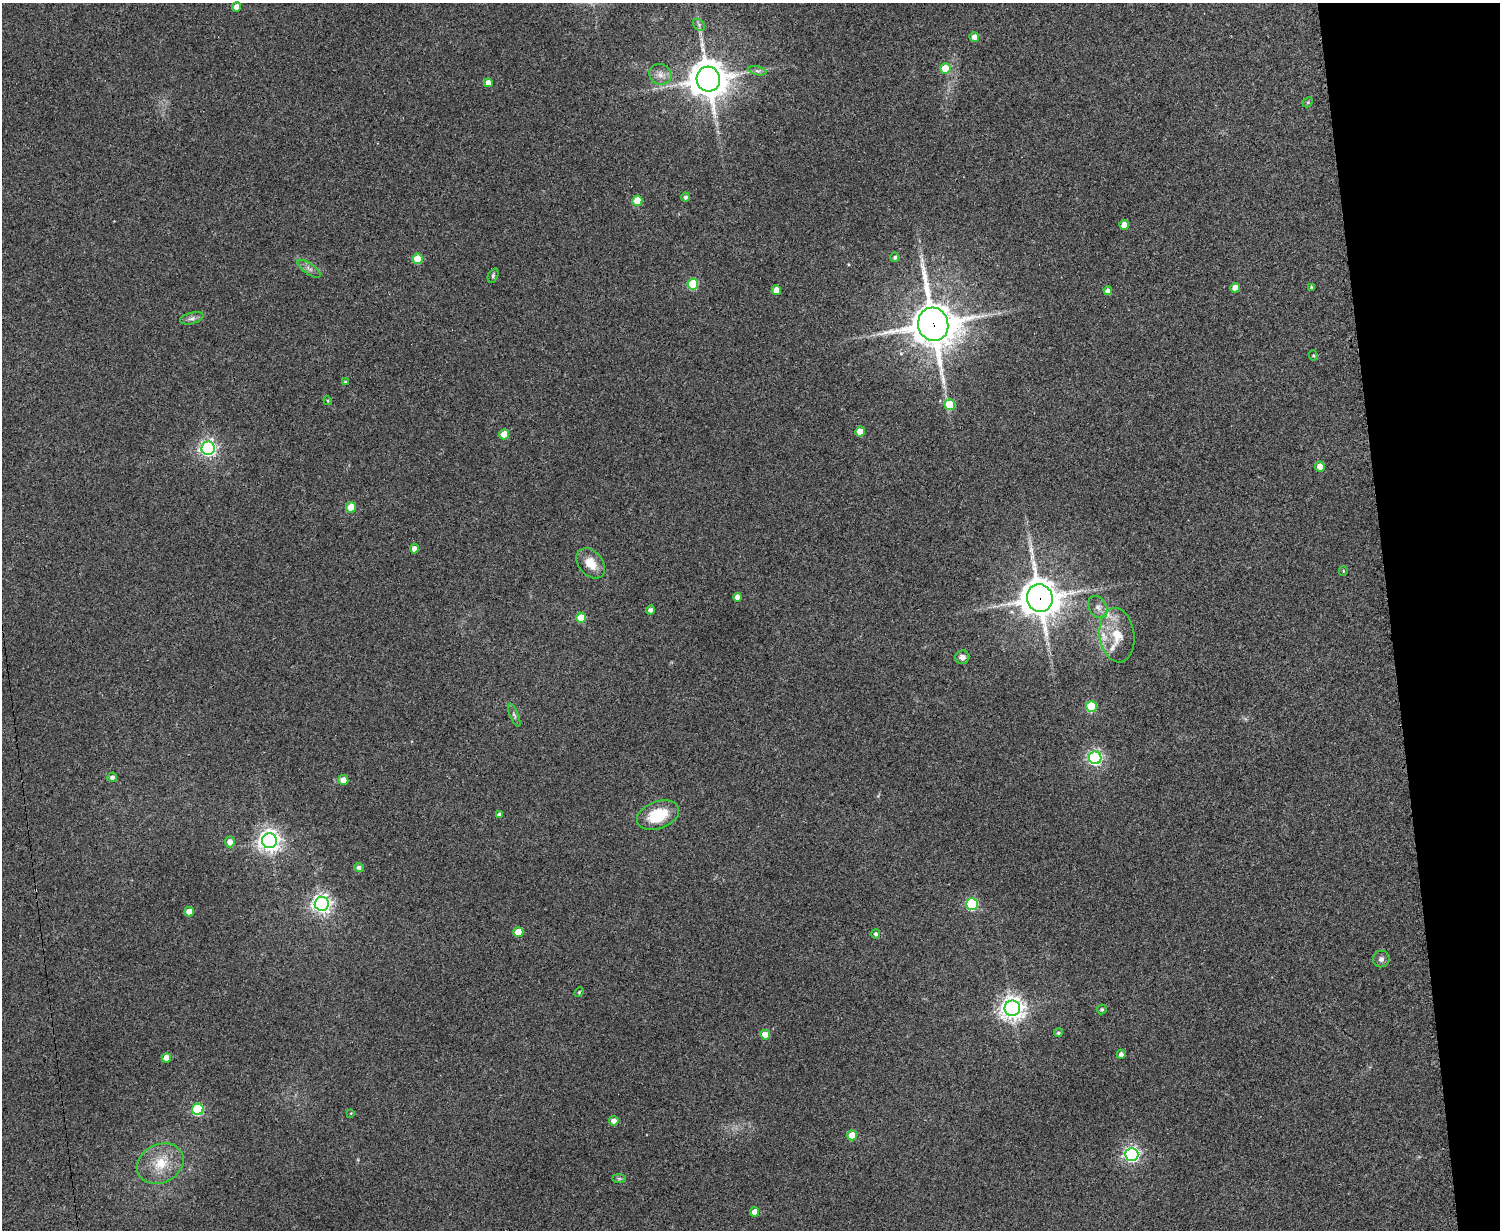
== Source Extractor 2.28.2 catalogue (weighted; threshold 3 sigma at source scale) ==
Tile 9 of 3 x 4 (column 3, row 3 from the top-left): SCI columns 3158-4655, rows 1232-2459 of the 4918 x 4927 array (HDU 1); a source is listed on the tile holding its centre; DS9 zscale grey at full resolution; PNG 1502 x 1232 px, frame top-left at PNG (2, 3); each listed source drawn as its Kron ellipse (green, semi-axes under 4 px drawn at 4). Shown black and unused: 7% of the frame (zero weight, under 3 of 4 exposures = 2% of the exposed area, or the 3 px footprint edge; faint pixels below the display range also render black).
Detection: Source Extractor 2.28.2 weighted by HDU 2 'WHT'; one run over the whole footprint, this tile lists its part. Background 0.0787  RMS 0.0057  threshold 0.0256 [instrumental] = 3 sigma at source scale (4.5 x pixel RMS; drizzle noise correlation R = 1.50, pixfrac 1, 0.05/0.05 arcsec/px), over >= 5 px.
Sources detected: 76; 3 inside a brighter listed object's ellipse — not listed separately; the other 73 listed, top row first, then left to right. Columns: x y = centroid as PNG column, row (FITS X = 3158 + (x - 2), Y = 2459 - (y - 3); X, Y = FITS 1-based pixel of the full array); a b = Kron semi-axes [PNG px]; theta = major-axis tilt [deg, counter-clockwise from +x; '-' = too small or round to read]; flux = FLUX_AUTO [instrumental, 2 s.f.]
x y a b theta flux
236 7 5 4 - 4.6
699 25 7 5 -48 1.3
974 37 5 4 - 3.7
945 69 5 5 - 12
757 71 9 4 -13 1.4
660 74 11 10 - 4
708 79 12 12 - 1400
488 83 4 4 - 3.9
1308 102 5 4 - 0.65
686 197 4 4 - 1.5
637 201 5 5 - 15
1124 225 5 4 - 6.9
895 257 5 4 - 1.2
418 259 5 5 - 17
309 269 13 5 -35 2.4
493 276 7 5 65 0.96
693 284 5 5 - 33
1311 287 4 3 - 0.83
1235 288 5 4 - 5.9
776 290 5 4 - 7.4
1108 291 4 4 - 2.6
192 318 12 5 14 2.1
933 324 17 15 -75 2100
1313 356 5 4 - 0.68
345 382 3 3 - 0.6
328 401 4 3 - 0.55
950 405 5 5 - 21
860 432 5 4 - 7.7
504 434 5 5 - 8.2
208 448 7 6 - 190
1320 466 5 5 - 5.9
351 507 5 5 - 10
414 549 5 4 - 3.9
591 563 17 11 -50 9.2
1343 571 5 4 - 0.7
738 597 4 4 - 3.5
1040 598 14 13 - 1400
1098 607 12 8 -58 3.5
650 610 4 4 - 1.7
581 618 5 5 - 18
1117 635 27 17 -82 14
962 657 7 6 - 2.6
1091 706 5 5 - 30
514 715 12 4 -66 1.4
1095 758 6 6 - 130
112 777 5 4 - 1.9
343 780 5 5 - 6.4
499 814 4 4 - 1.7
658 815 22 13 21 20
269 841 7 7 - 410
230 842 5 5 - 4
359 868 5 4 - 2
322 904 7 7 - 290
972 904 6 6 - 56
189 912 5 5 - 6.9
518 932 5 5 - 11
876 934 4 4 - 1.4
1381 959 8 8 - 2.1
579 992 6 3 46 0.6
1012 1008 8 8 - 510
1102 1009 5 4 - 0.89
1058 1033 4 4 - 1
765 1035 5 5 - 10
1121 1054 4 4 - 2.2
166 1058 4 4 - 6.7
198 1109 6 5 - 55
351 1113 4 3 - 0.4
614 1121 5 4 - 3.8
852 1135 5 5 - 11
1132 1154 6 6 - 180
160 1164 24 19 27 16
619 1178 7 4 -1 0.97
755 1212 5 4 - 6.2
Overlapping masked pixels (flux is a lower limit): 2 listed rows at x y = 933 324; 1040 598